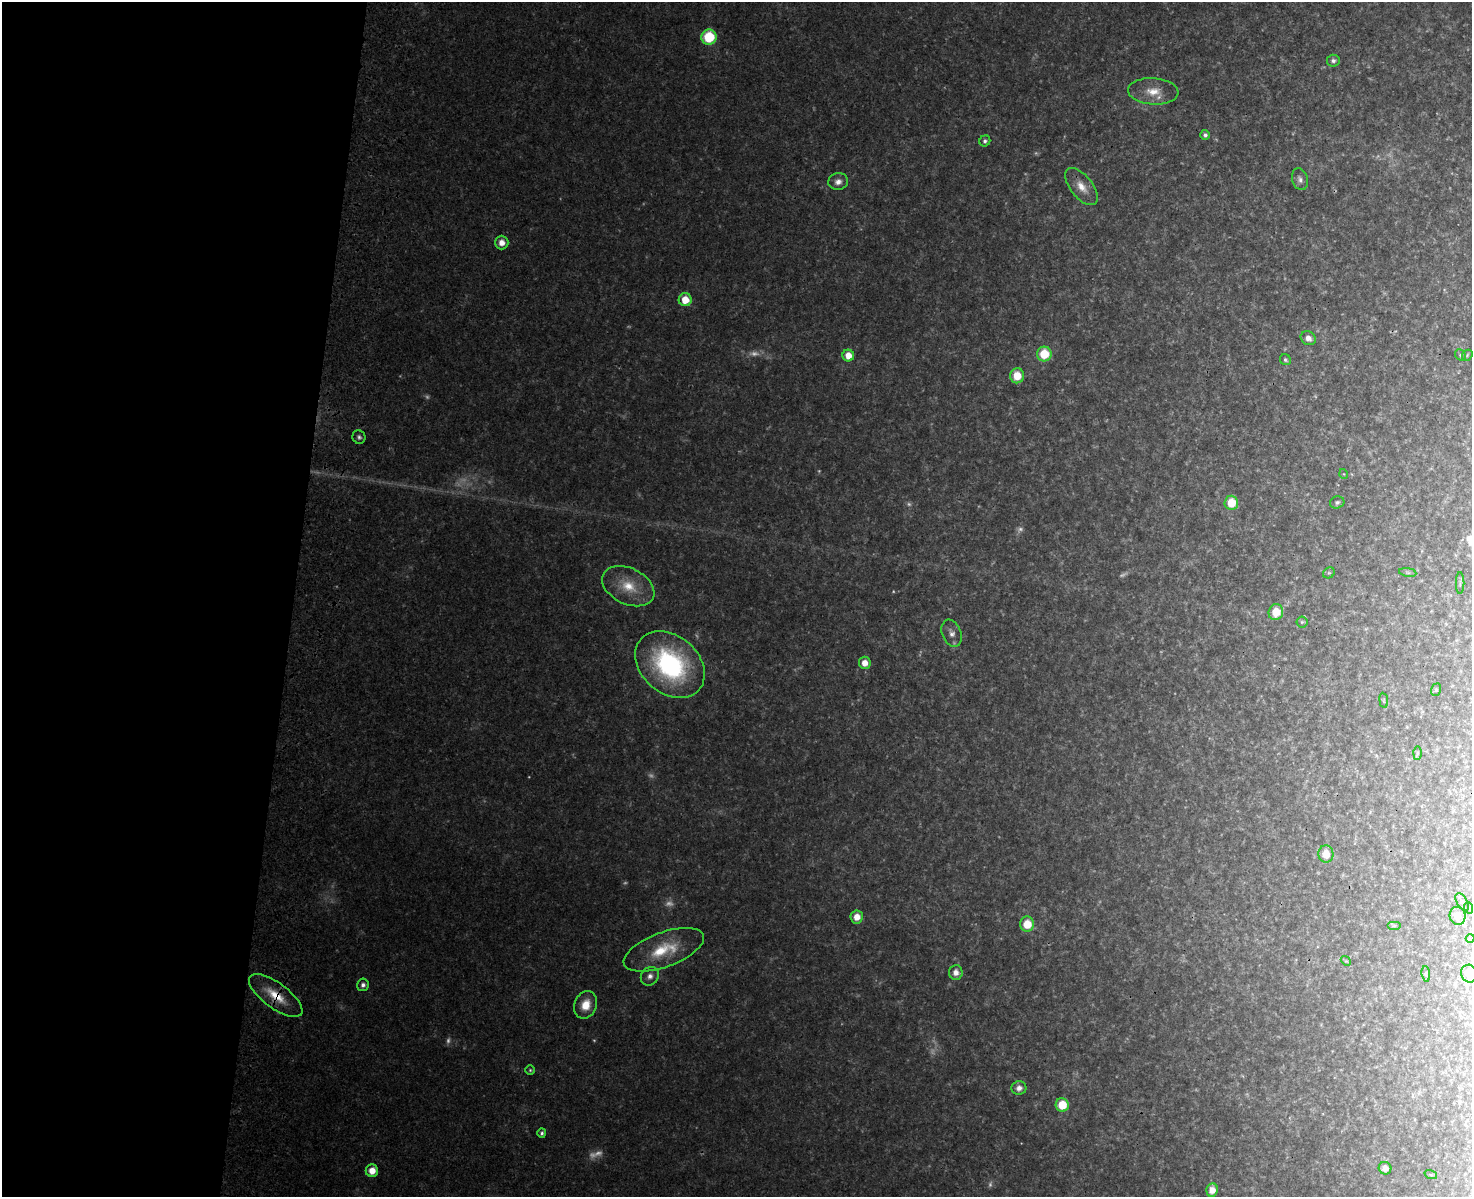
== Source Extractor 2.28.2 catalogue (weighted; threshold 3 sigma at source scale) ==
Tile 4 of 3 x 4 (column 1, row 2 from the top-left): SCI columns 233-1702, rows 2420-3614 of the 4992 x 4837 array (HDU 1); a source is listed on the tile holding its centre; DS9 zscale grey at full resolution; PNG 1474 x 1199 px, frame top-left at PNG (2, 2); each listed source drawn as its Kron ellipse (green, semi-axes under 4 px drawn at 4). Shown black and unused: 20% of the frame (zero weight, under 3 of 4 exposures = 6% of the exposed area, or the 3 px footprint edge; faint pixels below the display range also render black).
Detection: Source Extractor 2.28.2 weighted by HDU 2 'WHT'; one run over the whole footprint, this tile lists its part. Background 0.0336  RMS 0.0041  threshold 0.0186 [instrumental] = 3 sigma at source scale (4.5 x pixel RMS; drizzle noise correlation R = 1.50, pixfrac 1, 0.05/0.05 arcsec/px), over >= 5 px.
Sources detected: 82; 24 too faint to see at this stretch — neither listed nor drawn; the other 58 listed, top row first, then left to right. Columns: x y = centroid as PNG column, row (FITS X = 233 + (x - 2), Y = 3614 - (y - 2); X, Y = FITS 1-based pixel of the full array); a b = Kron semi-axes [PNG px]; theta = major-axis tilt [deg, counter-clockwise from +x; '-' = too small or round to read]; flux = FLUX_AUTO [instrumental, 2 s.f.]
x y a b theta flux
709 37 8 7 - 20
1333 61 6 6 - 1.3
1153 91 25 13 -4 8.6
1205 135 5 5 - 1.2
985 141 6 5 - 1.2
1300 179 11 7 -73 2
838 182 10 8 8 2.8
1081 187 22 11 -51 6.4
502 243 7 6 - 3.9
685 300 6 6 - 8.6
1308 338 8 6 -32 2.9
1044 354 7 7 - 13
848 355 6 5 - 5.8
1460 355 6 5 - 0.64
1467 355 6 4 49 0.6
1285 360 6 5 - 0.87
1017 376 7 7 - 8.6
359 437 7 6 - 1.2
1344 474 5 3 - 0.35
1337 502 7 6 - 1.1
1231 503 7 7 - 10
1408 572 9 4 -9 0.79
1329 573 6 5 - 0.75
1460 583 11 2 90 0.63
628 586 27 18 -25 13
1276 612 8 7 - 8.5
1302 622 5 5 - 0.75
952 633 14 9 -68 2.8
865 663 6 6 - 4.5
670 664 39 29 -42 72
1436 690 6 5 - 0.6
1384 700 7 3 -82 0.61
1417 753 6 4 89 0.62
1326 854 8 7 - 6.4
1462 902 10 5 -59 1
1469 908 6 3 -71 0.53
1458 916 9 8 - 4.2
857 917 6 6 - 4.8
1027 924 7 7 - 9.5
1394 925 7 4 0 0.69
1470 938 4 4 - 0.43
664 950 42 17 20 19
1346 961 5 4 - 0.51
956 972 7 6 - 3.6
1426 974 8 4 -83 0.7
1469 974 9 8 - 8.6
650 976 10 8 50 2.6
363 985 6 6 - 1.6
276 996 32 12 -36 13
586 1005 14 11 68 7.8
530 1070 4 4 - 0.63
1019 1088 7 7 - 2.6
1062 1105 7 6 - 11
542 1133 5 4 - 1.1
1385 1168 6 6 - 3
372 1171 6 6 - 5.6
1431 1175 6 4 -18 0.58
1212 1190 7 5 79 4.2
Overlapping masked pixels (flux is a lower limit): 1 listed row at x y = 276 996
Isophote crosses this tile's border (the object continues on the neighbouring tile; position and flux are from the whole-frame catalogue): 1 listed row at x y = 1469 974